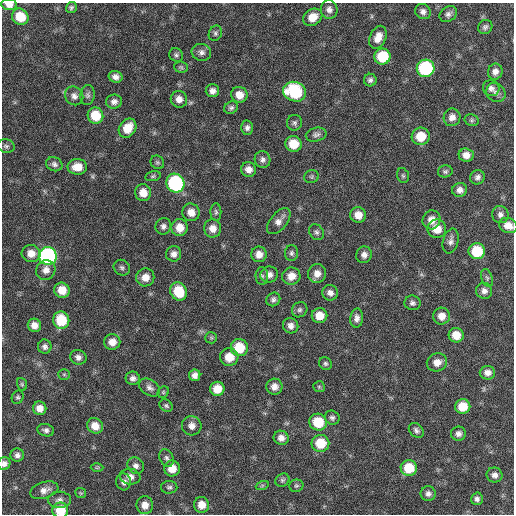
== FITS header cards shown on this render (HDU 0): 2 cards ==
NAXIS1  =                  512 / Axis length
NAXIS2  =                  512 / Axis length

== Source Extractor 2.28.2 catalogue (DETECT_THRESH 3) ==
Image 512 x 512 px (HDU 0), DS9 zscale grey, 1 PNG px = 1 image px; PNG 516 x 516 px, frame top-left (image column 1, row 512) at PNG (2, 3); each listed source drawn as its Kron ellipse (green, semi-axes under 4 px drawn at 4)
Background 61.8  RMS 8.6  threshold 25.7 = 3 sigma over >= 5 px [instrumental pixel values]
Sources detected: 147; all 147 listed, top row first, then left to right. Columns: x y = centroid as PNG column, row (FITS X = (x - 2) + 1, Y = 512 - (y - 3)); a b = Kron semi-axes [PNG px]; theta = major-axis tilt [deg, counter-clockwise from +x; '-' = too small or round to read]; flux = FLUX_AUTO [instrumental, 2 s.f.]
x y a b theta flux
9 5 8 5 -6 3800
71 8 6 5 - 1200
329 10 9 8 - 2900
423 11 8 7 - 2400
448 14 9 7 32 2200
20 17 9 7 -41 14000
313 17 10 8 31 7200
485 27 7 6 - 1600
215 33 8 6 65 1400
378 37 12 8 66 5800
201 52 10 8 -8 2500
176 55 7 6 - 1400
382 57 8 8 - 21000
181 67 7 5 -4 1000
426 68 9 8 - 61000
495 72 8 7 - 3200
116 77 7 6 - 2800
370 80 6 6 - 1900
491 88 8 8 - 2300
212 91 7 6 - 2700
295 92 12 9 -20 40000
496 92 10 9 - 3000
88 95 10 7 82 1900
239 95 8 8 - 6100
74 96 10 8 -49 2800
179 99 8 8 - 3800
114 102 8 7 - 2700
231 108 7 6 - 1600
95 116 8 7 - 16000
452 117 9 8 - 3700
472 120 7 5 -20 1200
294 123 8 7 - 1600
128 128 10 8 55 10000
247 128 7 6 - 2100
316 135 10 7 12 2000
421 136 9 8 - 12000
293 144 8 8 - 11000
6 146 8 7 - 1500
466 155 7 6 - 4200
262 159 8 8 - 2200
157 162 7 6 - 1100
54 164 8 7 - 2100
77 167 10 8 -1 7900
249 169 7 7 - 3800
445 171 7 6 - 1300
153 176 8 5 11 1000
403 176 8 5 -73 1100
312 177 7 6 - 1200
477 177 7 7 - 2100
175 183 10 9 - 80000
460 190 7 7 - 3000
143 193 8 8 - 6500
191 212 9 8 - 5300
216 212 9 5 -89 1400
358 215 8 7 - 6000
500 215 8 8 - 2400
431 220 9 9 - 5300
279 221 15 8 50 4100
163 226 8 7 - 2100
508 226 9 7 -21 5100
180 228 8 8 - 7300
213 228 9 8 - 5100
437 229 9 9 - 8400
316 232 8 7 - 1600
451 241 13 7 75 2700
477 251 8 8 - 21000
31 253 9 8 - 5700
291 253 8 6 88 1600
174 254 7 7 - 3000
259 254 8 7 - 4500
364 255 8 7 - 2900
48 256 9 9 - 130000
122 268 8 7 - 1700
46 270 10 9 - 3900
317 273 9 9 - 4600
269 275 9 8 - 3300
262 276 9 6 -88 1600
291 276 9 8 - 6500
145 277 9 9 - 5800
487 278 9 5 -70 1400
62 290 8 7 - 8500
178 291 9 8 - 18000
484 291 8 8 - 2800
330 293 8 7 - 3000
273 299 7 6 - 1800
412 303 8 7 - 1800
300 310 8 7 - 1600
319 316 8 7 - 7700
441 316 8 8 - 5100
357 318 9 6 86 2700
61 320 9 8 - 19000
34 325 7 6 - 4300
291 326 8 7 - 3000
456 335 7 7 - 7200
211 338 6 5 - 940
112 342 8 8 - 5200
45 347 7 6 - 1900
239 347 8 8 - 16000
78 357 8 7 - 2800
229 357 9 9 - 8700
437 362 10 9 - 4800
325 364 7 6 - 1300
487 373 8 7 - 3400
64 374 6 5 - 940
195 375 6 5 - 2900
133 378 7 6 - 2200
22 384 6 5 - 900
274 387 8 8 - 4000
319 387 6 5 - 950
150 388 11 7 -33 2600
217 389 7 7 - 8200
163 392 6 5 - 830
18 397 7 5 63 1100
166 406 7 5 -39 1200
463 406 7 7 - 11000
40 408 7 6 - 4800
332 418 7 6 - 1600
318 422 9 8 - 18000
95 426 8 7 - 6200
192 426 10 9 - 4000
46 430 8 6 -15 1900
416 430 8 6 -45 1800
458 434 7 7 - 2500
281 438 7 7 - 3600
320 443 9 8 - 15000
17 455 7 6 - 2200
166 458 9 7 -65 1800
4 464 6 6 - 2400
136 466 9 7 -45 2700
97 468 6 4 1 760
172 468 8 8 - 6800
409 468 8 8 - 16000
494 475 8 7 - 2600
130 477 10 8 -8 3400
282 480 7 6 - 1300
124 482 8 7 - 2500
262 486 6 4 19 910
296 486 7 6 - 1200
169 487 8 6 2 1500
44 490 14 8 17 4100
81 493 5 5 - 760
428 494 7 7 - 2200
477 499 6 6 - 1800
59 500 11 8 1 2800
145 505 9 8 - 5000
202 505 8 7 - 6700
60 510 8 7 - 14000
At the frame edge (FLAGS 8, measured only in part): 4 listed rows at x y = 9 5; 508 226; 4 464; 60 510